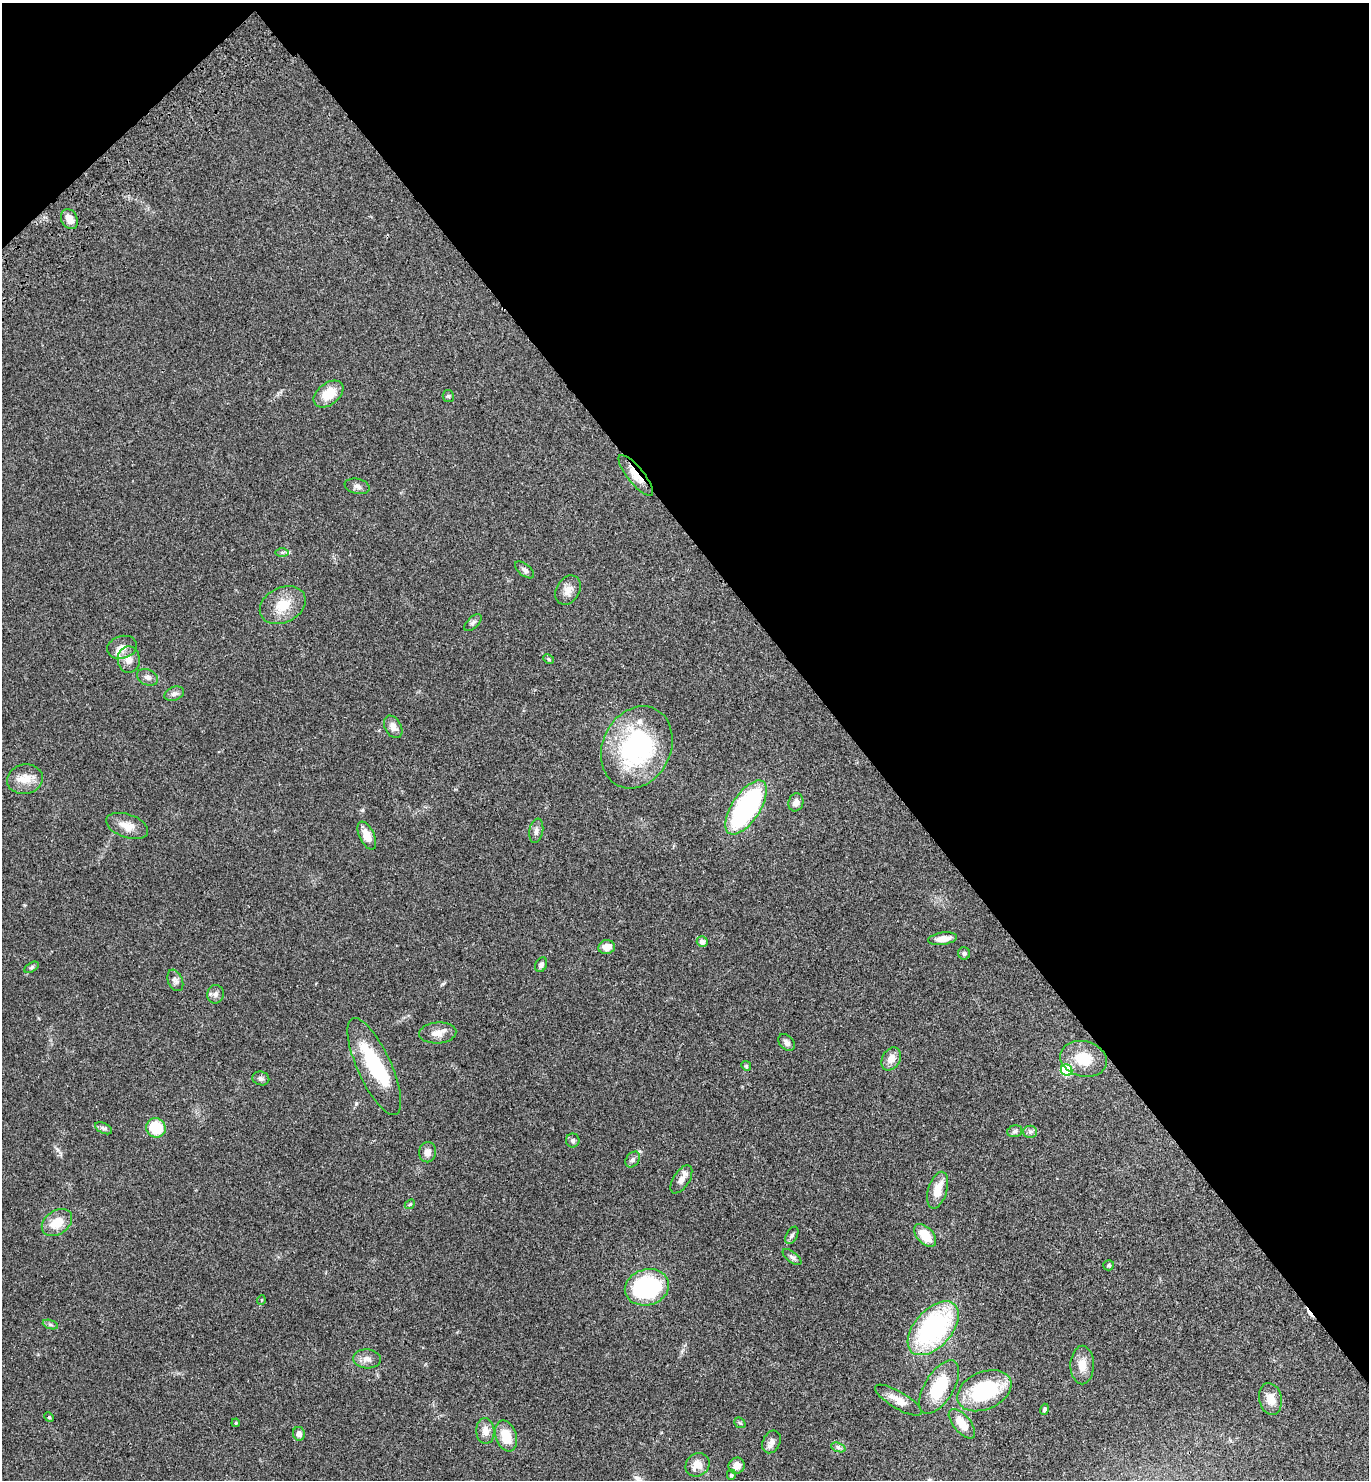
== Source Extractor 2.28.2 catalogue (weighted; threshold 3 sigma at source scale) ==
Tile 3 of 4 x 4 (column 3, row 1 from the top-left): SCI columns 2977-4343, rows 4536-6013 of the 6096 x 6112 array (HDU 1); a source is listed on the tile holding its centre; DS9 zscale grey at full resolution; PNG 1371 x 1482 px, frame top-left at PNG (2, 3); each listed source drawn as its Kron ellipse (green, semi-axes under 4 px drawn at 4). Shown black and unused: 39% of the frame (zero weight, under 3 of 4 exposures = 6% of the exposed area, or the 3 px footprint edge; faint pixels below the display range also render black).
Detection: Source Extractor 2.28.2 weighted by HDU 2 'WHT'; one run over the whole footprint, this tile lists its part. Background 0.047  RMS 0.0053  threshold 0.024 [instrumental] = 3 sigma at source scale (4.5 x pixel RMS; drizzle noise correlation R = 1.50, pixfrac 1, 0.05/0.05 arcsec/px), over >= 5 px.
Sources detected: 80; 1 inside a brighter object's white glare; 1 cosmic-ray / hot-pixel residue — neither listed nor drawn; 1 inside a brighter listed object's ellipse — not listed separately; the other 77 listed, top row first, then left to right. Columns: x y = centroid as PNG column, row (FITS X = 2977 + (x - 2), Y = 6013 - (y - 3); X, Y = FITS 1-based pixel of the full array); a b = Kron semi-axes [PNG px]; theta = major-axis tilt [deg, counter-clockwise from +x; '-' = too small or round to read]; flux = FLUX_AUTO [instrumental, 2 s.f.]
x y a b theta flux
69 219 10 8 -63 4.6
328 394 17 11 37 11
448 396 6 5 - 0.79
636 476 25 8 -51 6.9
357 486 13 7 -11 2.2
282 552 6 4 0 0.96
524 570 11 5 -39 1.4
568 590 15 11 59 4.2
283 605 24 17 26 11
473 623 11 5 43 1.4
122 647 15 11 15 4.7
549 659 6 4 -26 0.67
129 660 13 11 -88 4.6
148 677 11 7 -23 2.1
174 694 10 6 23 1.9
393 727 12 8 -60 3.3
637 747 43 34 64 71
25 779 18 14 11 7.2
796 802 9 7 74 2.8
746 808 31 14 56 78
127 826 22 11 -19 6.3
536 831 12 6 79 2.2
367 836 15 7 -64 6
943 939 14 6 8 5.8
702 941 5 5 - 2.5
607 947 8 7 - 5
964 953 6 6 - 1
541 965 7 5 63 1.7
32 967 8 4 31 0.95
175 980 11 7 -67 1.9
216 994 9 8 - 2
438 1033 19 10 5 4.7
787 1043 10 6 -48 2.2
891 1059 12 9 60 4.8
1084 1059 24 17 -14 14
746 1066 5 4 - 0.63
374 1067 53 17 -65 34
1067 1070 6 5 - 29
261 1078 8 6 -16 1.4
104 1128 9 5 -26 1.3
156 1128 10 9 - 17
1015 1131 7 5 16 1.2
1030 1132 6 6 - 1.4
573 1140 7 7 - 1.2
428 1152 10 8 82 3.2
633 1160 9 6 52 1.5
681 1179 16 8 58 3.8
938 1190 19 9 73 8.1
410 1204 6 4 43 0.66
57 1222 16 11 35 9.2
792 1235 9 5 62 1.2
925 1235 13 8 -46 10
792 1257 11 5 -38 1.5
1109 1265 5 5 - 0.76
647 1287 22 18 16 55
261 1300 5 3 - 0.41
50 1324 8 3 -19 0.98
933 1328 32 18 48 78
367 1359 14 9 -4 3.5
1082 1365 19 11 90 6.4
939 1387 30 14 58 24
984 1391 28 18 24 41
1270 1399 16 11 -78 6.4
898 1400 26 8 -31 5.9
1044 1409 5 4 - 1.1
49 1417 5 4 - 0.52
236 1423 4 4 - 0.47
740 1423 6 4 -41 0.69
962 1424 18 8 -50 8.5
485 1431 13 9 -86 4.2
299 1434 7 6 - 2.5
506 1436 16 10 -72 10
772 1442 12 8 64 2.5
838 1447 7 4 -19 1.2
697 1465 13 11 42 6
736 1466 8 7 - 3.9
731 1475 5 4 - 1.2
Overlapping masked pixels (flux is a lower limit): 1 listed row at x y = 636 476